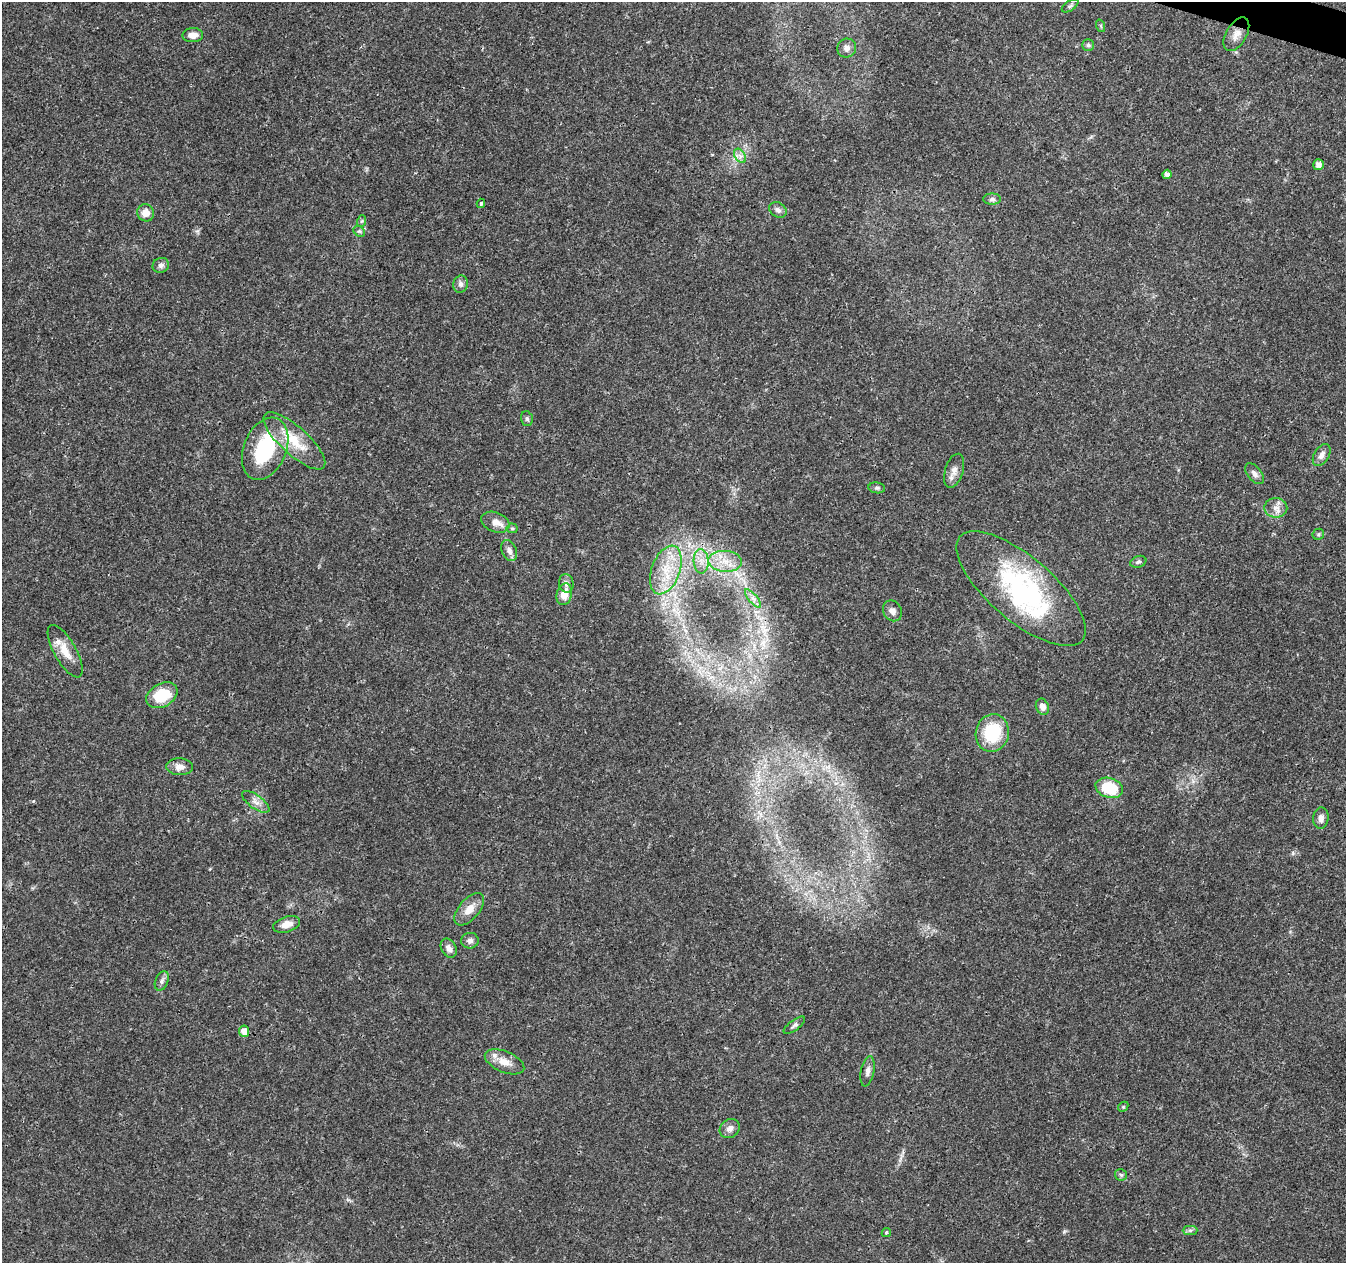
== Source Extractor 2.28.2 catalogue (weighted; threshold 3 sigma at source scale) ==
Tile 10 of 4 x 4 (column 2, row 3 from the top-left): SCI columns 1355-2698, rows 1543-2803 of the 5392 x 5545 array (HDU 1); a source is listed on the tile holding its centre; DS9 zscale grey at full resolution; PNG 1348 x 1265 px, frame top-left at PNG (2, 2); each listed source drawn as its Kron ellipse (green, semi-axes under 4 px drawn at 4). Shown black and unused: <1% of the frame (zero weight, under 3 of 4 exposures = <1% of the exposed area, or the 3 px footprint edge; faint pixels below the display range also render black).
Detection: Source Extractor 2.28.2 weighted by HDU 2 'WHT'; one run over the whole footprint, this tile lists its part. Background 0.0266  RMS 0.0019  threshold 0.00874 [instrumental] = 3 sigma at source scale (4.5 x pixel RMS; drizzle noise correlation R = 1.50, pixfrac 1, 0.0396/0.0396 arcsec/px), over >= 5 px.
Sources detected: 65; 2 inside a brighter object's white glare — neither listed nor drawn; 3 inside a brighter listed object's ellipse — not listed separately; the other 60 listed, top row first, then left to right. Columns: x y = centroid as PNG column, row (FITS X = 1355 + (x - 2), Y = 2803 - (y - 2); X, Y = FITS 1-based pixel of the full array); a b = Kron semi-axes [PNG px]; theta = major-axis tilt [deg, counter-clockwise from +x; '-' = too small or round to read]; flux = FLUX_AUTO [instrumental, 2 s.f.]
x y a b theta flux
1070 6 9 5 34 0.45
1101 26 6 4 -72 0.27
1236 34 18 10 59 1.7
193 35 10 7 1 1.5
1088 45 6 6 - 0.41
847 48 9 9 - 1
740 156 8 5 -56 0.72
1318 165 5 5 - 1
1167 174 5 4 - 0.95
992 199 9 5 1 0.54
481 203 4 3 - 0.33
778 210 9 7 -34 0.71
146 213 9 8 - 1.8
362 221 6 4 71 0.24
359 231 6 5 - 0.34
161 265 8 7 - 0.68
460 284 9 7 75 0.67
527 419 7 5 -74 0.41
294 441 40 14 -42 6.3
265 449 32 21 67 16
1322 455 12 7 59 1.1
954 471 17 9 72 1.5
1255 474 12 7 -50 0.9
877 488 8 5 -9 0.43
1276 508 11 10 - 1.5
495 522 14 10 -22 1.7
512 528 5 5 - 0.3
1318 534 6 5 - 0.35
509 551 11 7 -67 1
701 561 12 7 -87 1.6
725 561 17 10 -3 3.3
1138 562 8 5 19 0.48
666 570 25 14 70 6
566 583 9 7 -79 0.86
1021 589 80 32 -40 28
564 594 11 7 74 2.2
753 598 11 3 -50 0.73
892 611 11 9 -58 1
65 651 29 11 -60 3.3
162 695 16 11 29 6.9
1042 707 8 6 -68 1.1
992 733 19 16 78 9.5
179 767 13 8 -4 1.4
1109 788 14 9 -17 7.6
256 802 16 6 -35 1.2
1321 818 10 7 85 1
469 909 19 10 50 2.3
287 924 14 7 17 1.7
470 941 9 7 7 0.84
449 948 10 7 -63 1.1
162 981 10 6 68 0.71
794 1025 13 5 36 0.53
244 1031 5 5 - 1.7
505 1062 21 10 -22 2.3
867 1071 15 6 80 0.98
1123 1107 6 4 45 0.23
730 1129 10 9 - 1.1
1121 1175 6 5 - 0.4
1190 1230 7 4 1 0.43
886 1233 5 4 - 0.31